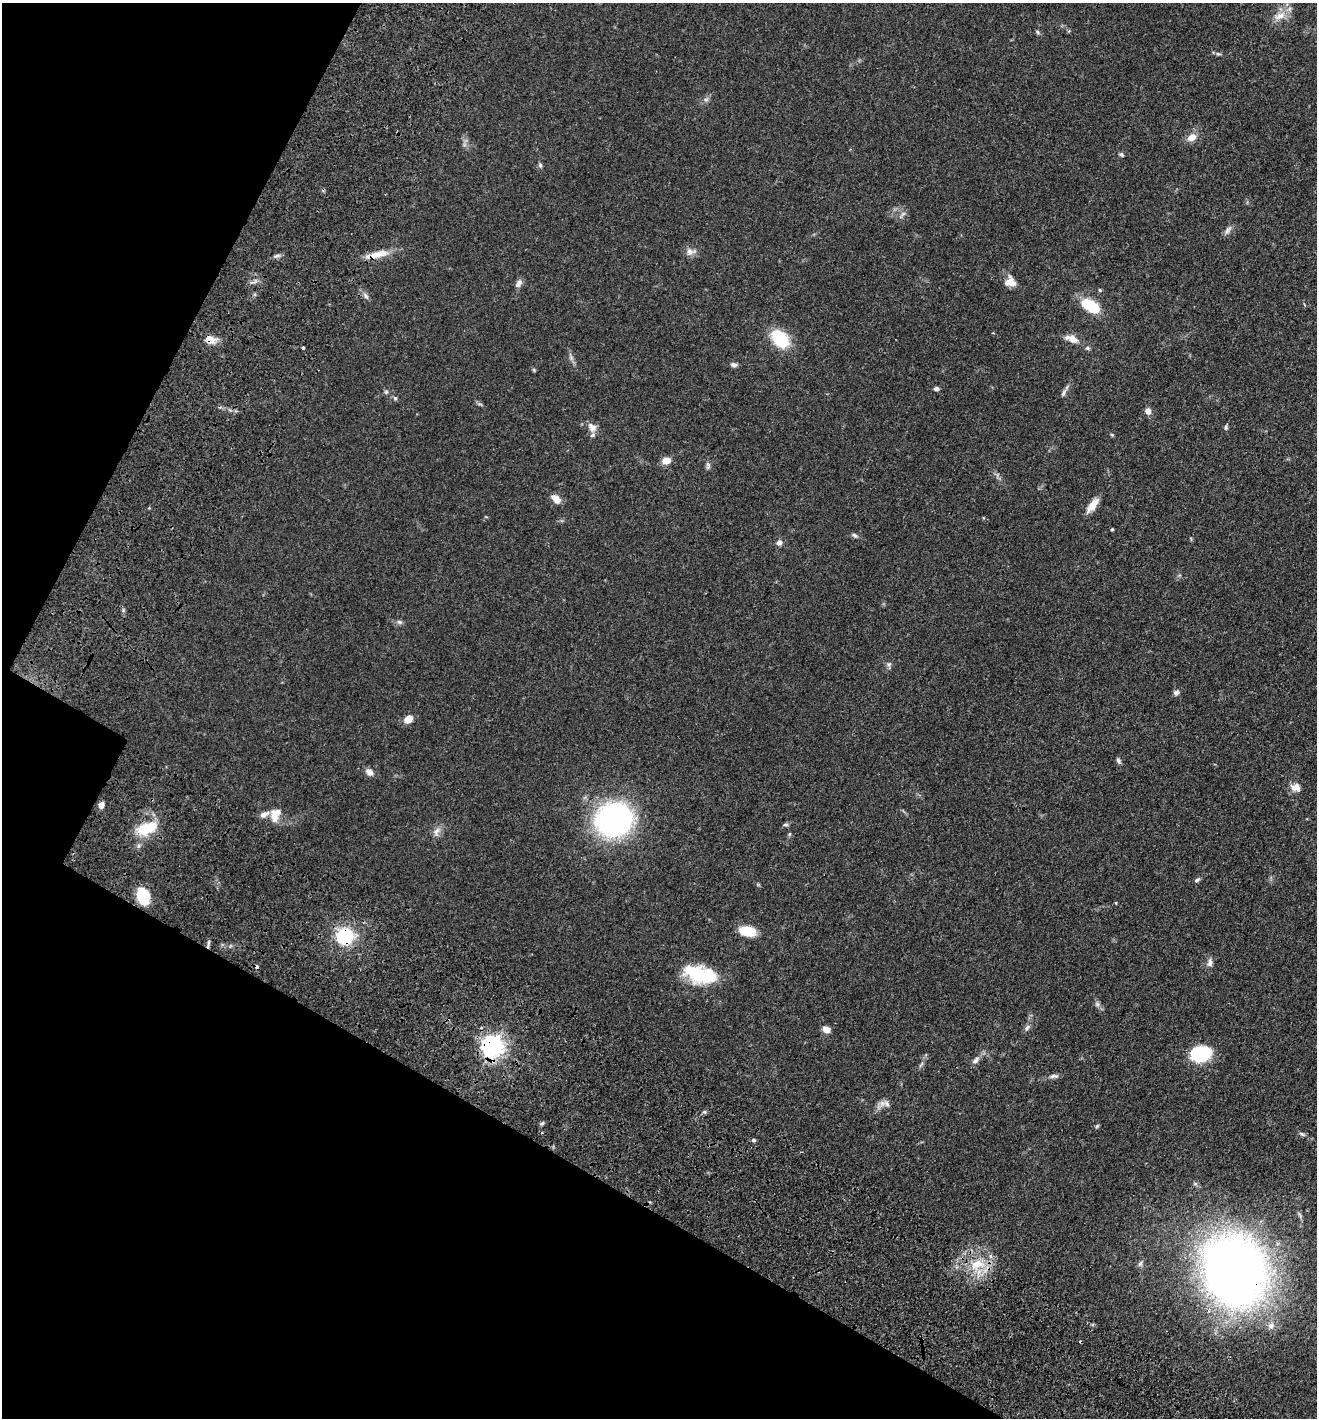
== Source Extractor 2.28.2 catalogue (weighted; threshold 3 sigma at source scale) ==
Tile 9 of 4 x 4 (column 1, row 3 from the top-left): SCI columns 335-1649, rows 1557-2972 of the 6066 x 6001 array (HDU 1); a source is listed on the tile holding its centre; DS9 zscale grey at full resolution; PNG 1319 x 1420 px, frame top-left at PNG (2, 3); no overlay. Shown black and unused: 23% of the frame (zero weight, under 3 of 4 exposures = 11% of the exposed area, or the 3 px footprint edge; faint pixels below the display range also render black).
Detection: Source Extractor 2.28.2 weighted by HDU 2 'WHT'; one run over the whole footprint, this tile lists its part. Background 0.0631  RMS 0.0045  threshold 0.0202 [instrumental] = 3 sigma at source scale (4.5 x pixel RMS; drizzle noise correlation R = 1.50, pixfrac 1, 0.05/0.05 arcsec/px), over >= 5 px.
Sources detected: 86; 2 inside a brighter object's white glare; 2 cosmic-ray / hot-pixel residue — not listed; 2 inside a brighter listed object's ellipse — not listed separately; the other 80 listed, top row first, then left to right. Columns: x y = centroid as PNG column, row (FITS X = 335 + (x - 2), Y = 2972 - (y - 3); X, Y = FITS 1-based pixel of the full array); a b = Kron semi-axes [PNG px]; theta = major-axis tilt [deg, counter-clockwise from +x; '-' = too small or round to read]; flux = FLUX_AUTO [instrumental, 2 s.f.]
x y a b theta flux
1280 16 19 9 22 5.1
1038 32 6 4 -60 0.7
1218 54 9 3 -13 0.82
706 99 7 4 1 0.9
1192 137 11 8 29 4.1
1121 154 7 5 -30 0.73
540 165 6 6 - 0.77
902 215 15 5 51 1.4
1228 230 14 6 53 1.8
690 251 14 9 5 2.7
378 254 31 8 13 7.1
276 256 9 3 19 1
1010 282 13 11 2 4.5
519 283 11 6 56 2
1100 290 4 4 - 0.5
366 296 11 5 -52 1.5
1090 305 16 9 -31 22
780 339 19 13 -45 20
1072 339 16 8 -20 4.6
210 340 14 11 -16 4.4
303 348 3 3 - 1
1087 348 6 5 - 0.8
571 358 9 4 -85 1.1
734 365 8 6 -2 1.3
534 370 5 4 - 0.53
936 388 6 5 - 1.2
386 392 6 5 - 0.71
1063 393 12 5 69 1.4
395 398 6 5 - 0.75
1148 411 7 6 - 2.5
592 427 13 11 -63 3.5
1226 427 7 4 82 0.8
1112 435 5 4 - 0.49
666 460 9 7 7 4.2
708 465 11 5 -89 1.2
556 499 11 7 -43 4
1093 505 19 8 53 4.8
1112 529 4 3 - 0.47
854 535 7 5 -44 1
779 543 7 7 - 1.6
399 622 8 6 -17 1.2
889 665 10 6 -87 1.2
1176 693 8 7 - 1.3
408 719 9 6 40 5.7
1119 761 8 5 -63 1
369 772 9 7 -40 3
1296 787 13 9 -11 3.7
101 805 7 5 73 2.2
275 817 14 11 -85 4.5
614 820 24 21 13 150
786 825 6 5 - 0.84
149 828 26 13 29 13
436 832 14 7 70 2.5
789 834 6 4 71 0.54
1197 880 8 4 35 0.96
143 896 11 8 -71 26
1116 903 4 3 - 0.35
747 931 20 11 -12 9.4
345 936 20 19 - 22
208 944 13 3 80 0.95
1210 963 12 7 79 2
697 974 27 19 -24 26
1097 1004 6 6 - 1.1
1027 1028 9 5 54 1.3
826 1029 8 6 -23 3.3
493 1047 7 7 - 320
1201 1053 22 16 6 23
975 1060 12 6 45 1.9
921 1065 10 3 50 0.93
1054 1076 13 5 4 1.6
887 1104 10 7 -56 1.9
704 1112 6 4 17 0.68
542 1123 6 4 44 0.75
1097 1126 6 4 45 0.63
1302 1134 9 5 -16 1
753 1140 5 4 - 0.92
977 1264 21 13 21 11
1140 1264 8 6 71 1.2
1235 1270 46 39 -69 540
1271 1326 10 9 - 2.7
Overlapping masked pixels (flux is a lower limit): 6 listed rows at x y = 378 254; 210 340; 345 936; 208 944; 493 1047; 1235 1270